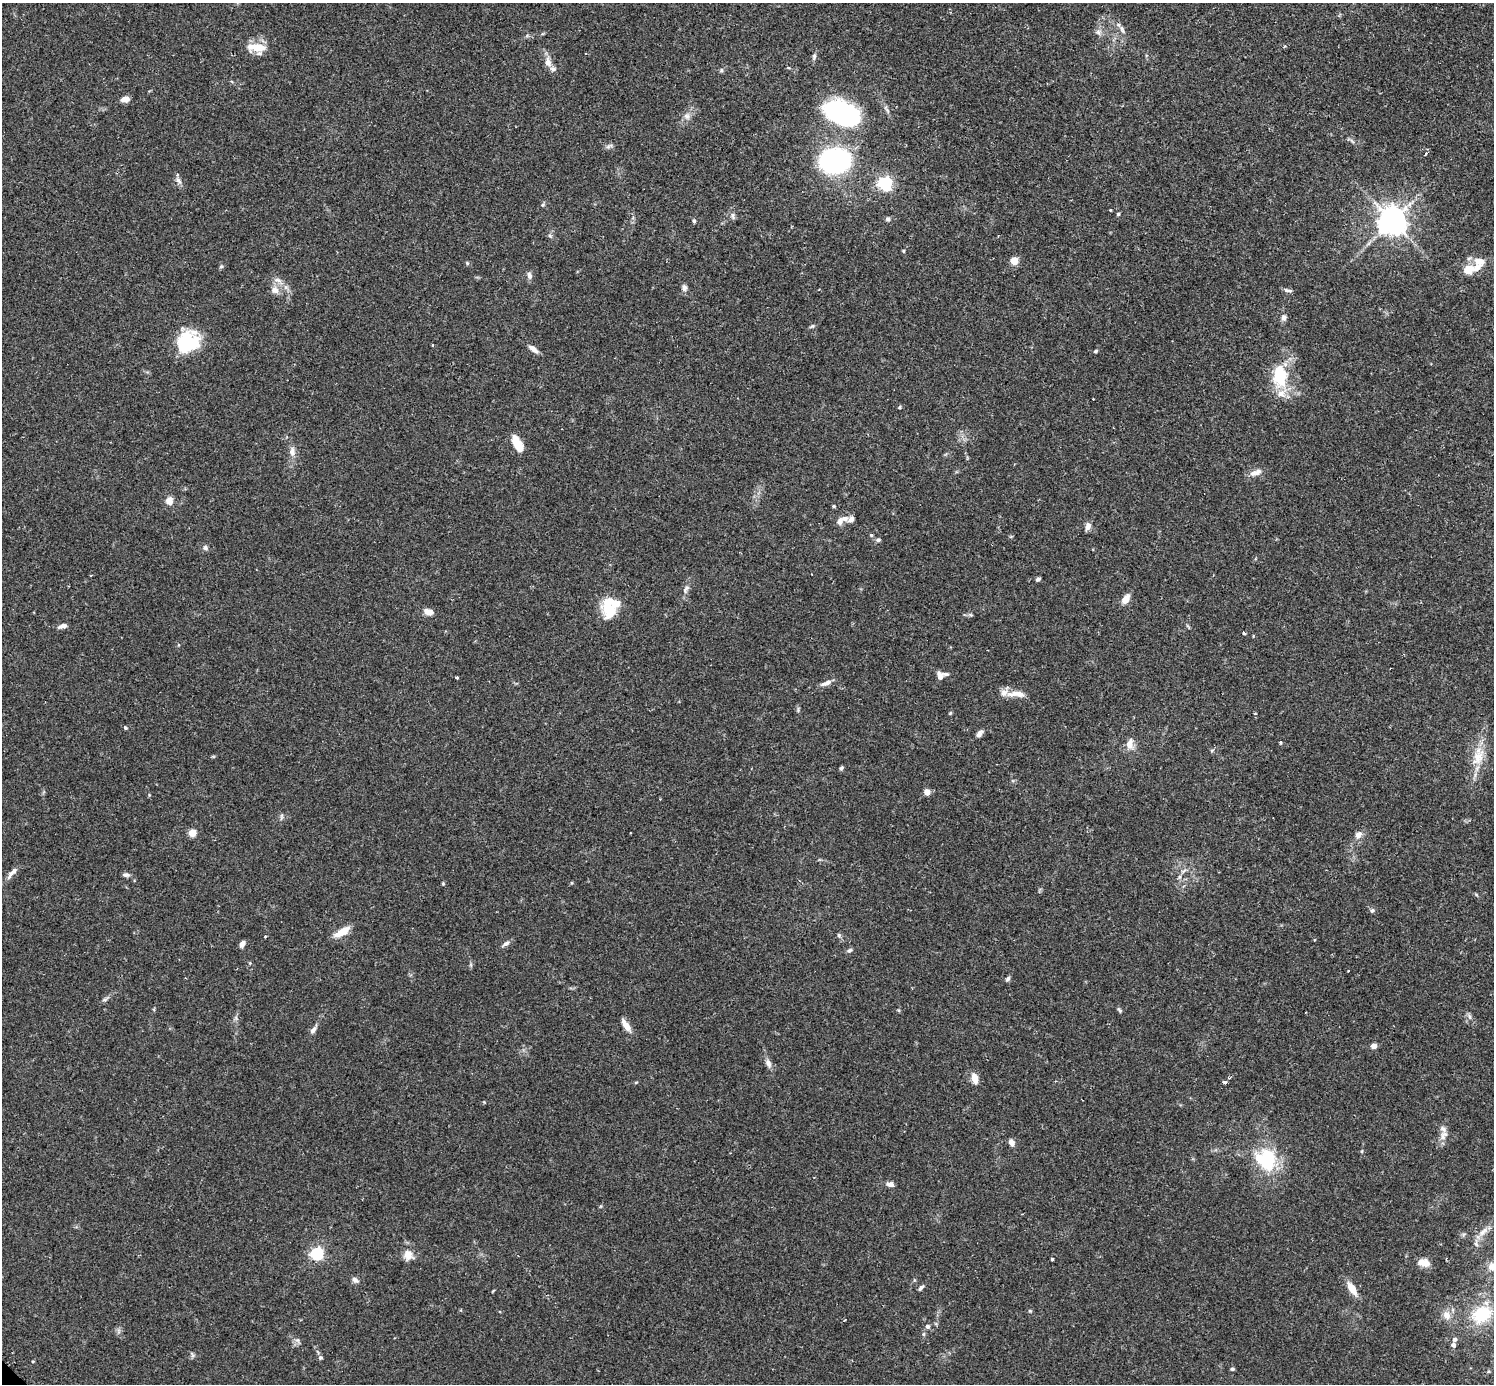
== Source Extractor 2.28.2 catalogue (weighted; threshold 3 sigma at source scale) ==
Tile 10 of 4 x 4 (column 2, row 3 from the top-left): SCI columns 1533-3024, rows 1573-2954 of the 6041 x 6040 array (HDU 1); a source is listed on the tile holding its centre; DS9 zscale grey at full resolution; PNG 1496 x 1386 px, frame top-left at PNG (2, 3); no overlay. Shown black and unused: <1% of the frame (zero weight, under 2 of 3 exposures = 2% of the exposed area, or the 3 px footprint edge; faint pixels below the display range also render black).
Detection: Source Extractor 2.28.2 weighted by HDU 2 'WHT'; one run over the whole footprint, this tile lists its part. Background 0.106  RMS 0.006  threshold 0.0269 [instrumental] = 3 sigma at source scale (4.5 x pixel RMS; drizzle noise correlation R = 1.50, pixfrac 1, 0.05/0.05 arcsec/px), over >= 5 px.
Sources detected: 140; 4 inside a brighter object's white glare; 3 cosmic-ray / hot-pixel residue — not listed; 7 inside a brighter listed object's ellipse — not listed separately; the other 126 listed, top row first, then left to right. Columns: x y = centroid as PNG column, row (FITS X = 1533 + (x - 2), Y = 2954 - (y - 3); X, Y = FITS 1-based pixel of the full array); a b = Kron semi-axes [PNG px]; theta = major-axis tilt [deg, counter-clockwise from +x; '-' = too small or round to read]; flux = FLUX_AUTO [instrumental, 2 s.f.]
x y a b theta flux
1122 30 12 4 -66 1.9
1098 32 9 6 -74 2.1
257 47 21 9 -5 12
814 56 10 5 80 1.5
548 62 13 8 -81 4.3
721 70 6 5 - 1
125 99 8 6 18 4.7
844 112 35 20 -13 100
687 116 10 7 -58 2.7
609 146 12 4 25 1.4
1426 154 4 3 - 0.97
835 161 19 15 6 150
178 180 11 5 -48 2.1
885 183 6 6 - 130
543 205 5 5 - 0.84
1110 210 3 2 - 0.48
1118 214 4 4 - 0.71
732 216 10 5 -81 1.7
888 219 6 6 - 1.4
694 221 4 4 - 0.84
1392 221 9 9 - 730
550 236 6 4 -18 0.86
903 251 4 4 - 0.61
1014 261 5 5 - 16
1479 261 13 11 -38 6.6
467 263 5 5 - 0.82
221 267 6 4 1 0.79
1469 269 8 5 11 20
529 275 10 6 -73 2.3
278 280 16 6 -30 3.4
684 288 8 7 - 2
275 290 11 9 -19 4.1
1290 291 8 5 -5 1.3
1284 318 9 6 -90 2.1
812 326 6 5 - 0.93
188 342 24 21 31 36
433 345 3 3 - 0.56
533 349 13 6 -36 3.4
1096 351 5 4 - 0.85
1280 376 27 17 -89 27
1093 399 2 2 - 0.33
900 407 4 4 - 0.67
517 444 20 9 -64 8.4
292 451 14 6 88 3.3
1255 473 19 7 20 3.9
169 501 9 8 - 4.4
833 506 4 4 - 0.68
845 518 10 7 0 3.2
1088 526 10 6 68 2.9
871 535 5 4 - 0.73
878 540 6 5 - 1.2
205 548 7 6 - 1.6
91 575 4 2 - 0.43
1038 579 6 4 27 1.1
686 589 15 4 63 2.2
1126 599 10 6 56 5.7
608 604 25 12 59 12
428 612 12 7 -20 4
63 626 10 5 14 2.5
1244 633 4 3 - 1.8
178 645 5 3 - 0.52
940 676 11 8 -83 3.6
456 677 3 3 - 0.96
826 683 16 5 20 3.2
1016 694 28 8 -1 7.2
950 713 5 3 - 0.6
125 728 5 4 - 0.75
979 734 9 6 58 2.3
1281 743 3 3 - 0.84
1129 744 13 8 71 5
1212 750 6 3 20 0.72
1478 756 28 15 74 14
841 768 5 4 - 1.1
927 792 4 4 - 8.4
281 817 10 4 85 1.2
192 833 5 4 - 17
1358 835 12 9 50 3.4
12 873 21 6 50 3.6
126 875 9 5 -8 1.7
1179 877 6 4 71 1.1
443 884 5 4 - 0.66
1372 910 6 5 - 1.2
342 932 20 7 30 8.2
839 935 6 5 - 1.1
265 936 3 3 - 0.95
1315 940 4 3 - 0.48
506 943 9 6 26 2
242 944 8 5 58 2.5
850 950 7 5 32 1.2
1008 979 8 5 46 1.2
104 1000 8 4 18 1.1
1120 1010 8 4 -51 0.92
1469 1016 9 4 -61 1.4
626 1025 18 6 -56 5
313 1030 10 6 56 2.5
1374 1046 5 5 - 3.8
768 1063 11 7 -65 2.7
975 1078 13 7 -75 4.9
636 1082 5 3 - 0.58
1225 1082 4 3 - 3.6
1443 1137 9 8 - 3.3
1011 1142 6 5 - 3.7
1362 1151 5 3 - 0.53
1268 1160 27 20 -84 33
890 1184 8 6 -8 2.8
1483 1231 18 7 42 5.2
317 1253 6 5 - 100
408 1255 14 12 76 5.5
1052 1259 3 3 - 1.2
1424 1263 15 9 -9 5.5
1493 1266 13 11 -3 6.7
355 1280 9 6 -38 2
921 1288 8 4 48 1.4
1352 1288 14 7 -58 8.2
1030 1311 5 4 - 0.67
1482 1314 22 17 34 29
1446 1315 12 9 -49 5.1
927 1326 6 6 - 1.7
924 1334 6 4 89 0.91
1455 1339 6 5 - 1.5
297 1340 6 6 - 1.6
1453 1345 6 5 - 1.8
192 1355 7 4 -71 1
320 1358 6 6 - 1.3
33 1361 3 3 - 0.6
1232 1369 5 4 - 1.2
Isophote crosses this tile's border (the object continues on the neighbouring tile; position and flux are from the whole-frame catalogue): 1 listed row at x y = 1493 1266